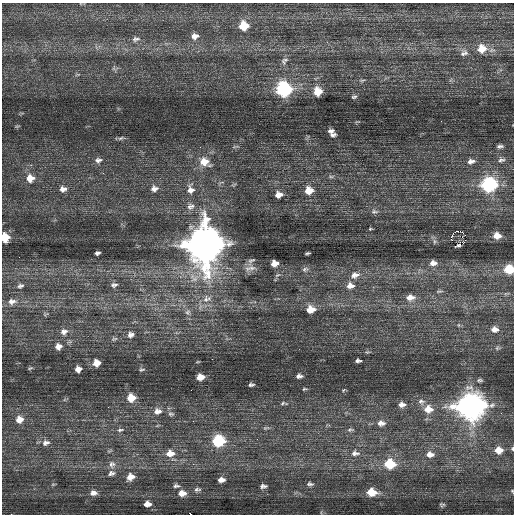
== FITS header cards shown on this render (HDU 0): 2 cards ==
NAXIS1  =                  512 / Axis length
NAXIS2  =                  512 / Axis length

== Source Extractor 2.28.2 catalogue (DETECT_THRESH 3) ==
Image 512 x 512 px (HDU 0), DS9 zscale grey, 1 PNG px = 1 image px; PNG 516 x 516 px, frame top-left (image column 1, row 512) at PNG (2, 3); no overlay
Background 0.512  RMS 0.8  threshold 2.4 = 3 sigma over >= 5 px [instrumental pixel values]
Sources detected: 111; all 111 listed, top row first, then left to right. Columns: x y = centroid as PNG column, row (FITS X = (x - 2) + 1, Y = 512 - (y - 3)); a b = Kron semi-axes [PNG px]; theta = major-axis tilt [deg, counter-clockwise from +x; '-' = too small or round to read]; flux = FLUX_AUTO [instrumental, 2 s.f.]
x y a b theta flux
244 26 8 7 - 1200
195 36 8 7 - 270
136 39 10 6 13 160
482 49 10 9 - 720
464 53 11 7 22 200
285 60 9 5 -2 120
362 80 8 3 13 69
284 89 8 8 - 9000
318 91 7 7 - 900
354 97 6 4 17 93
441 121 2 2 - 25
17 126 6 4 18 54
331 131 7 6 - 170
332 135 6 4 0 150
121 138 8 4 26 100
500 146 7 4 10 130
98 160 10 7 3 230
501 160 10 6 8 160
471 161 10 6 10 260
204 162 12 10 -27 670
331 177 7 4 -1 90
30 178 9 9 - 590
489 185 9 8 - 8900
154 188 9 7 13 260
63 189 9 8 - 280
191 190 12 10 -89 370
309 190 8 7 - 730
279 195 7 6 - 350
190 206 11 9 15 290
374 212 10 6 2 150
370 229 4 3 - 47
458 231 4 3 - 11000
497 235 8 6 -4 450
5 237 7 6 - 1100
451 237 4 3 - 2700
465 240 3 2 - 82
434 241 8 4 -90 110
204 244 14 12 88 150000
458 245 3 3 - 510
97 253 5 4 - 120
307 253 5 2 - 72
251 261 12 6 42 150
274 263 6 5 - 480
433 263 10 7 2 320
250 268 18 7 7 370
305 269 10 7 26 180
509 269 7 7 - 1600
277 275 9 5 26 130
355 275 13 9 15 460
114 285 10 7 13 180
20 286 10 7 18 200
350 286 11 8 5 450
439 291 11 3 6 93
410 297 12 8 5 460
207 299 15 10 18 550
12 302 12 9 10 410
310 309 9 7 5 730
188 312 9 7 56 200
45 314 9 3 23 79
494 329 8 7 - 310
64 332 10 8 20 290
131 335 9 7 12 230
114 339 10 5 13 110
58 346 8 7 - 310
358 361 5 3 - 120
96 363 6 6 - 580
30 368 6 4 25 65
78 369 6 5 - 320
142 370 7 3 10 70
299 376 6 4 7 170
200 377 7 5 7 540
251 385 5 3 - 110
304 389 4 3 - 57
131 398 8 7 - 900
421 402 10 8 -6 240
284 403 11 5 -4 110
402 405 9 7 -2 270
470 406 11 10 - 61000
428 409 11 10 - 650
157 411 11 8 3 350
171 414 8 6 -17 130
19 419 9 8 - 510
381 423 11 8 -1 360
266 428 10 4 6 110
120 430 9 4 14 120
350 430 9 5 6 130
218 441 8 7 - 3900
46 443 12 8 12 290
513 448 5 3 - 74
499 450 8 7 - 560
170 453 10 8 4 590
355 453 13 8 1 350
430 454 11 8 -3 390
112 464 10 9 - 280
390 464 10 8 -4 2000
111 473 10 7 17 210
130 477 8 6 22 510
221 480 7 5 5 280
53 484 6 4 18 56
310 484 8 5 -7 120
176 486 8 5 -2 130
263 486 7 4 2 150
197 489 9 5 3 140
512 491 5 4 - 51
372 492 9 7 -7 920
93 493 8 6 -2 240
182 493 8 6 1 450
147 504 6 4 0 350
442 505 4 3 - 74
11 514 2 2 - 100
190 514 3 2 - 1400
At the frame edge (FLAGS 8, measured only in part): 6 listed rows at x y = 5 237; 509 269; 513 448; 512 491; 11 514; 190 514